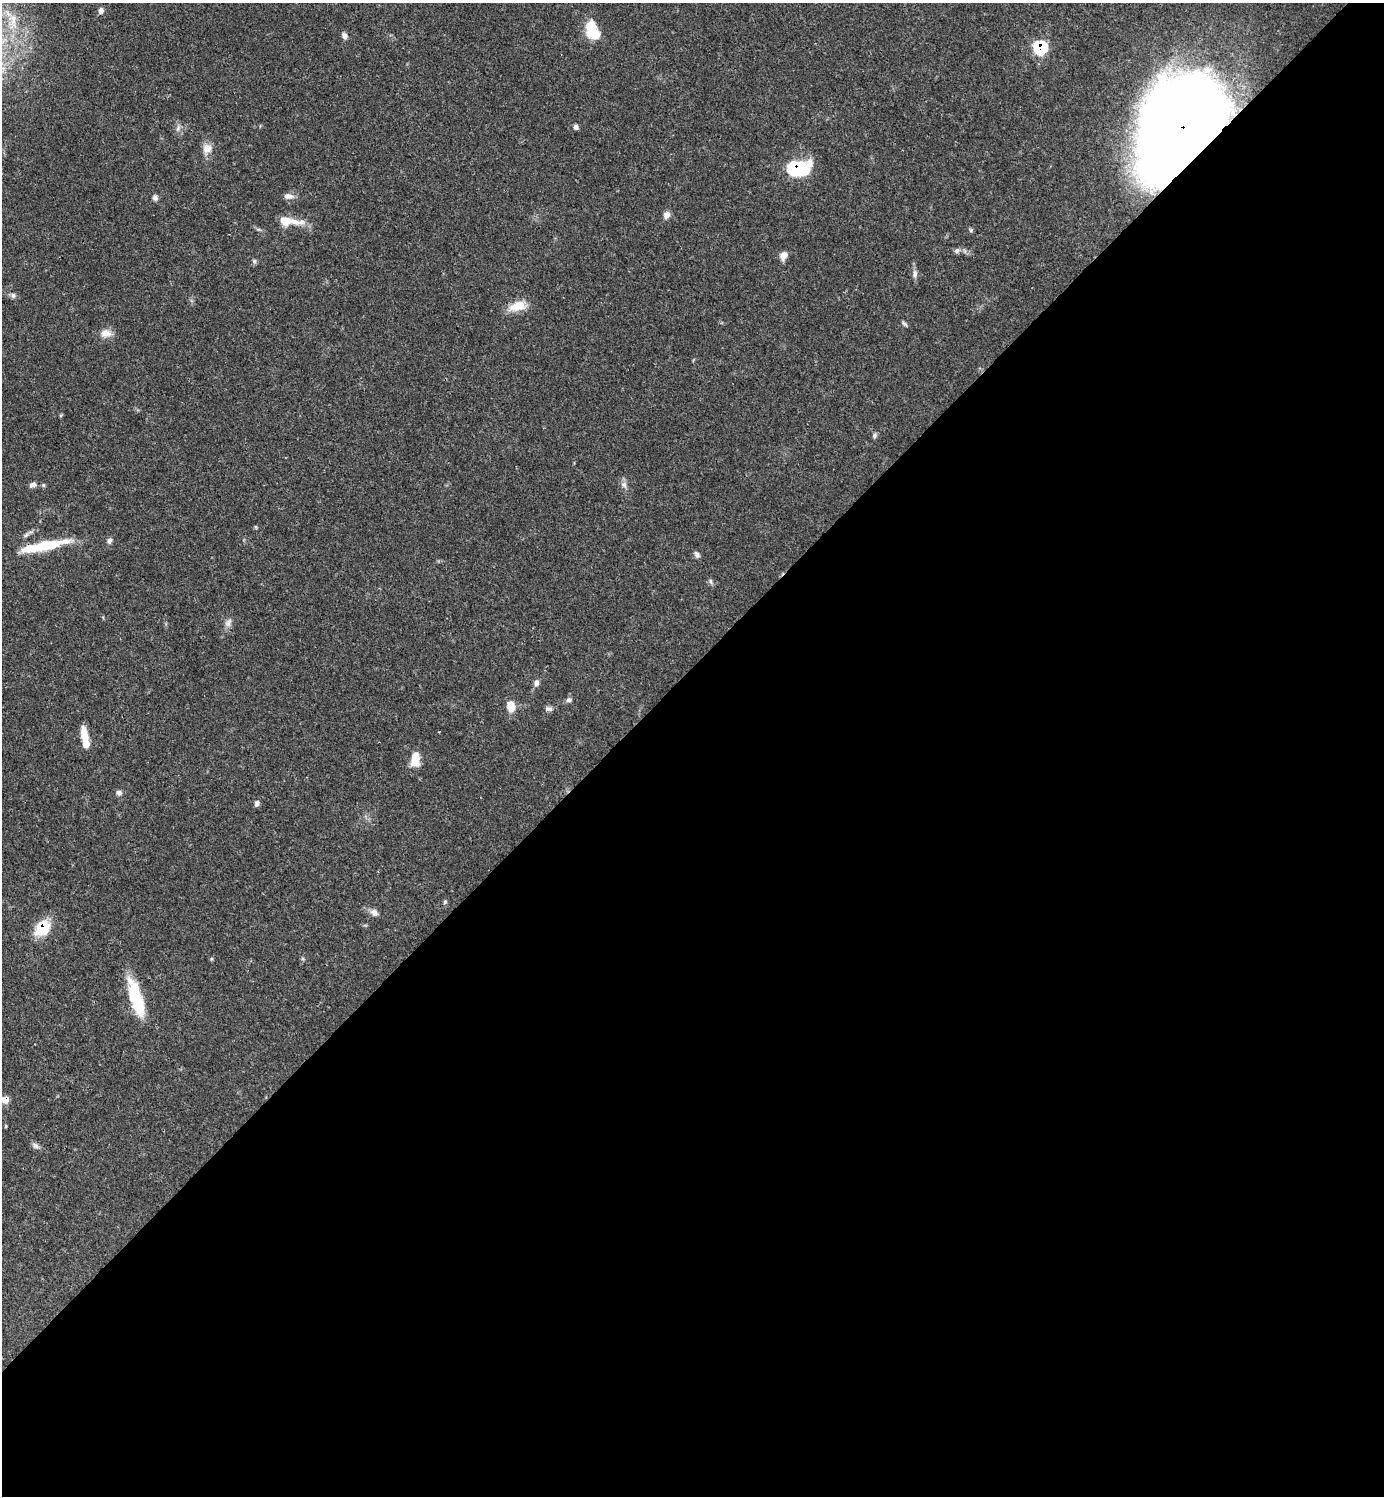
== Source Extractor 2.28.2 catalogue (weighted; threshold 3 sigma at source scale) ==
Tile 15 of 4 x 4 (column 3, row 4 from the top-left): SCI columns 3061-4442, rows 2-1495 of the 5981 x 5981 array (HDU 1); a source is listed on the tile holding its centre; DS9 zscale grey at full resolution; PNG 1386 x 1498 px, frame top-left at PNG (2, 3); no overlay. Shown black and unused: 55% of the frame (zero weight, under 3 of 4 exposures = <1% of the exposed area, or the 3 px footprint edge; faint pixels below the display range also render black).
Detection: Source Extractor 2.28.2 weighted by HDU 2 'WHT'; one run over the whole footprint, this tile lists its part. Background 0.0389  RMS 0.0027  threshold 0.0121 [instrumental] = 3 sigma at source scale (4.5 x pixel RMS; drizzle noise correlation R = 1.50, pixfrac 1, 0.05/0.05 arcsec/px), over >= 5 px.
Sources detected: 52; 3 inside a brighter object's white glare — not listed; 2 inside a brighter listed object's ellipse — not listed separately; the other 47 listed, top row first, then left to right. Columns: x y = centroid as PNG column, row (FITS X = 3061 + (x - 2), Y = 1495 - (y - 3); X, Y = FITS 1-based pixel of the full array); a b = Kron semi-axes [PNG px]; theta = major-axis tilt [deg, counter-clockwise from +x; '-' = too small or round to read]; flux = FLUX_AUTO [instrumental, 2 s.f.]
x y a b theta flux
101 11 8 6 80 1
591 27 21 11 90 7.4
345 36 9 6 -62 0.96
1040 47 8 7 - 23
1179 124 70 59 68 460
576 127 6 5 - 0.75
178 128 10 5 72 0.86
207 149 15 12 49 2.4
797 168 19 11 2 23
288 196 13 8 -7 1.5
155 198 7 7 - 0.86
667 215 10 8 60 1.3
295 222 29 9 -6 3.9
957 251 8 6 41 0.77
783 256 10 8 65 1.9
254 261 6 6 - 0.52
915 274 12 6 -83 1.2
13 296 7 6 - 0.73
517 306 22 12 16 4.7
904 324 9 4 -48 0.51
106 333 16 10 -1 2.3
874 436 7 6 - 0.61
33 485 9 6 13 1
43 485 6 4 -72 0.34
624 485 10 7 -70 1.1
256 527 6 3 -71 0.28
26 535 8 4 45 0.61
109 541 8 6 61 0.84
47 545 55 10 13 11
697 554 8 6 -57 0.85
711 581 8 4 -81 0.53
228 623 13 8 62 1.3
536 683 8 6 73 1.1
569 700 8 6 15 0.77
511 706 11 8 -76 3.8
549 709 10 7 -7 0.88
84 734 16 7 -81 4.2
415 759 15 9 82 4.9
119 793 7 7 - 0.91
257 803 7 6 - 0.86
445 902 6 5 - 0.46
374 912 11 8 -36 1.3
42 928 16 12 42 9.8
136 997 40 14 -74 14
5 1100 7 6 - 3.2
6 1126 5 3 - 0.25
36 1146 11 6 -36 0.93
Overlapping masked pixels (flux is a lower limit): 6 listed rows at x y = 1040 47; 1179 124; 797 168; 47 545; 42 928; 5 1100